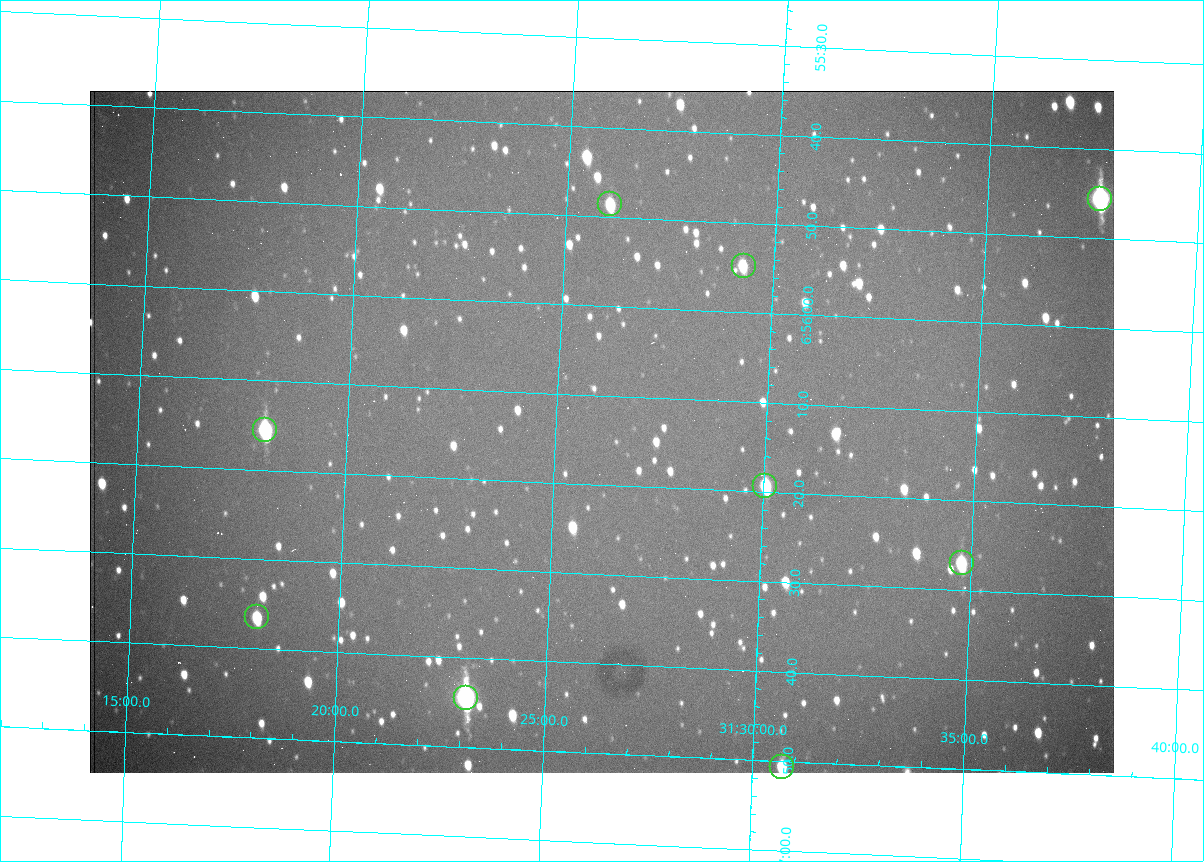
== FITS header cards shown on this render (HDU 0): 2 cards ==
NAXIS1  =                 1024 /fastest changing axis
NAXIS2  =                  682 /next to fastest changing axis

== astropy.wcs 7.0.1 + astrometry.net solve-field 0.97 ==
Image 1024 x 682 px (HDU 0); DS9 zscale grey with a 90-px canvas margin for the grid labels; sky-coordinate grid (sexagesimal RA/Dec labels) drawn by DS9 from the SOLVED WCS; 9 Tycho-2 reference stars matched to detected sources circled (green)
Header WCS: RA---TAN/DEC--TAN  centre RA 06:56:14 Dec +31:26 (104.06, +31.43 deg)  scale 1.44 arcsec/px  FOV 24.5' x 16.3'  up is -93 deg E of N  parity flipped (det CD > 0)
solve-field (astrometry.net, Tycho-2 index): VERIFIED the header's WCS against the Tycho-2 star catalogue (9 matches, 0 conflicts) and refined it, rather than solving blind
Solved WCS: RA---TAN-SIP/DEC--TAN-SIP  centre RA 06:56:14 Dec +31:26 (104.06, +31.43 deg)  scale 1.43 arcsec/px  FOV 24.4' x 16.3'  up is -93 deg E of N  parity flipped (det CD > 0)
The solver's refit moves the header's centre by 1.7 arcsec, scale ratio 0.997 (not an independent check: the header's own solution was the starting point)
Tycho-2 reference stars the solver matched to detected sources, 9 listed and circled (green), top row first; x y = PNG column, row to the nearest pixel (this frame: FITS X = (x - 90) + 1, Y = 682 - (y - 91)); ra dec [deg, ICRS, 3 dp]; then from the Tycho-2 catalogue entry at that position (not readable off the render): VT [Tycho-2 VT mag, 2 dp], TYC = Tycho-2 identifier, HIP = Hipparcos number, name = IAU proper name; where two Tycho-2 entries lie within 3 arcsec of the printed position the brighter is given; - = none
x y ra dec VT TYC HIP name
1100 199 103.940 +31.628 9.24 2437-728-1 - -
610 204 103.952 +31.434 11.53 2437-424-1 - -
744 266 103.978 +31.488 11.51 2437-421-1 - -
265 430 104.065 +31.301 9.89 2437-425-1 - -
765 486 104.081 +31.501 10.83 2437-37-1 - -
962 563 104.112 +31.580 11.47 2437-71-1 - -
257 617 104.152 +31.301 11.67 2437-646-1 - -
466 698 104.185 +31.385 8.52 2437-370-1 33393 -
782 767 104.211 +31.512 11.03 2437-937-1 - -